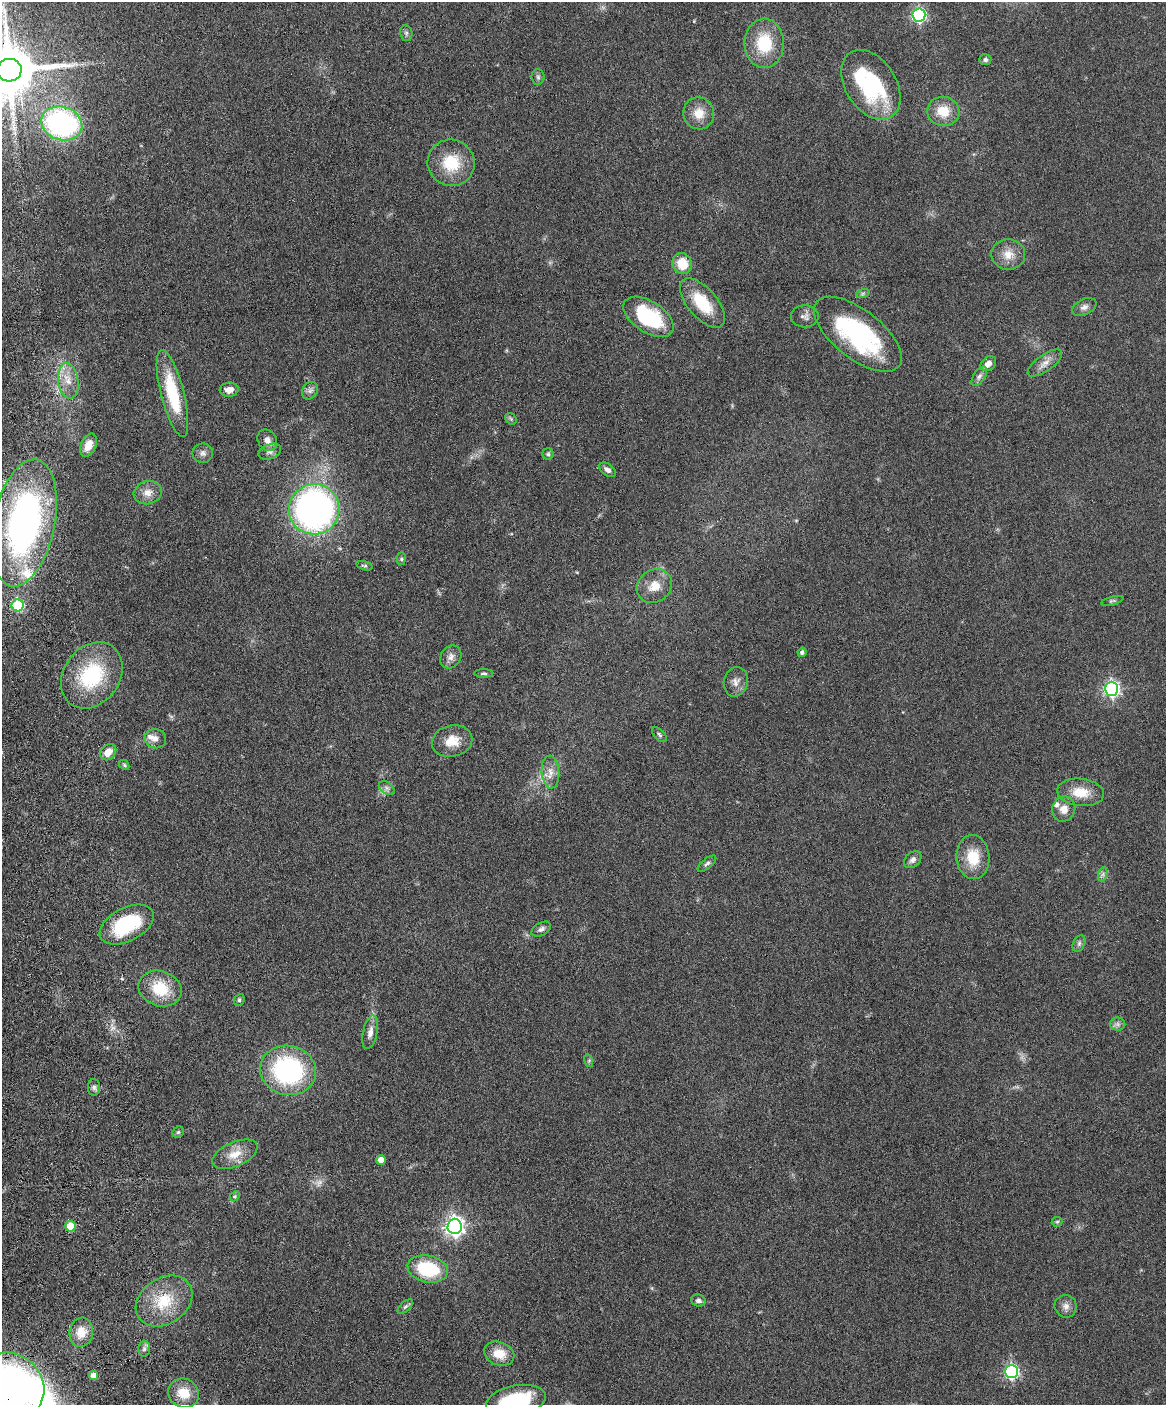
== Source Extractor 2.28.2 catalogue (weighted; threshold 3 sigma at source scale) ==
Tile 7 of 4 x 3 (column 3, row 2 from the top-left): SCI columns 2387-3550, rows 1648-3050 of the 4773 x 4593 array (HDU 1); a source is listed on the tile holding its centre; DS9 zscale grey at full resolution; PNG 1168 x 1407 px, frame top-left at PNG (2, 2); each listed source drawn as its Kron ellipse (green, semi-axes under 4 px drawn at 4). Shown black and unused: <1% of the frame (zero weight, under 4 of 8 exposures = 3% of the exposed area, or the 3 px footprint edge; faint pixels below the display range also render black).
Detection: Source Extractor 2.28.2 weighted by HDU 2 'WHT'; one run over the whole footprint, this tile lists its part. Background 0.0802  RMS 0.0046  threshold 0.0187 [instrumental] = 3 sigma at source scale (4.09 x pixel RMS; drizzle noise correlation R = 1.36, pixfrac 0.8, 0.05/0.05 arcsec/px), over >= 5 px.
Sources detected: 96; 2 too faint to see at this stretch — neither listed nor drawn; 4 inside a brighter listed object's ellipse — not listed separately; the other 90 listed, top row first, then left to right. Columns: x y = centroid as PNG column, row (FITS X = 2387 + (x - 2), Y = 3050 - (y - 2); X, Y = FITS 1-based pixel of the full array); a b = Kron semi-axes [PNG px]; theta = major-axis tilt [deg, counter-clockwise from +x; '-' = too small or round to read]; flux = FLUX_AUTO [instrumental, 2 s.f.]
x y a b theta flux
919 15 6 6 - 76
406 33 8 6 -79 1
764 43 24 19 -90 17
985 60 6 5 - 1
9 70 12 11 - 2500
538 77 8 6 -87 1
871 85 38 25 -57 39
943 111 16 14 -10 8.5
699 113 16 15 - 6.5
62 123 21 16 -19 86
451 163 24 23 - 16
1008 254 17 15 -1 5.8
682 264 10 9 - 8.9
863 293 7 4 19 0.74
702 303 30 14 -49 16
1084 307 13 8 25 2.1
805 316 14 11 1 2.3
648 317 28 15 -33 31
858 334 52 24 -38 60
1045 363 20 8 36 3.6
988 364 9 6 42 3.1
979 376 11 5 57 1.6
68 381 18 10 -81 5.8
229 390 9 7 6 3.2
310 391 9 7 55 1.7
172 393 45 11 -76 22
511 419 6 5 - 0.68
267 440 11 9 -56 2.6
88 445 12 7 66 5.2
270 452 11 7 20 2
203 453 10 9 - 1.9
548 454 5 5 - 0.76
607 470 9 5 -36 1.6
148 493 14 11 15 4.1
314 509 25 25 - 180
24 523 65 30 78 160
401 559 6 4 -87 0.71
365 566 8 4 -15 0.72
654 586 18 16 39 7
1112 601 11 4 15 0.82
18 605 6 6 - 37
802 652 4 4 - 1.2
451 657 12 10 55 2.7
484 673 9 4 1 0.74
92 675 35 28 54 31
736 682 15 12 76 3.2
1112 689 7 6 - 110
659 735 9 5 -47 0.92
155 739 11 9 -15 2.6
452 741 20 15 13 7.5
108 752 9 7 47 4.6
124 765 6 4 -48 0.59
550 772 16 9 -86 4
387 788 9 5 -36 1.4
1081 792 23 13 -6 8.5
1064 809 13 11 67 3.6
973 857 22 16 -86 11
913 860 10 7 44 1.9
707 864 11 5 39 1.1
1103 874 7 4 72 0.96
127 924 29 16 27 31
541 929 10 6 28 1.4
1079 943 9 5 64 1.1
160 989 22 17 -19 14
239 1000 6 5 - 0.86
1118 1024 8 6 -1 1.4
370 1032 17 7 77 3.2
589 1061 6 4 -74 0.62
288 1070 28 24 -13 64
94 1087 8 6 -89 1.3
178 1132 6 5 - 0.72
235 1154 24 12 23 6.8
381 1160 5 5 - 4.5
235 1196 5 4 - 0.56
1057 1222 5 5 - 0.54
70 1226 5 5 - 10
455 1226 7 7 - 210
428 1269 20 13 -12 25
698 1300 7 6 - 1.3
164 1301 30 23 34 17
405 1306 9 5 41 0.98
1066 1306 11 11 - 2.5
81 1332 15 12 81 6.1
144 1349 7 6 - 1.2
499 1354 15 11 -21 7.3
1012 1372 6 6 - 87
94 1376 5 4 - 3.6
9 1386 36 32 -30 200
184 1393 16 14 -26 7.9
516 1401 30 15 10 31
Overlapping masked pixels (flux is a lower limit): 3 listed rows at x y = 9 70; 24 523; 9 1386
Isophote crosses this tile's border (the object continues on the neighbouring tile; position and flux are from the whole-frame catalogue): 3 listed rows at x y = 9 70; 9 1386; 516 1401